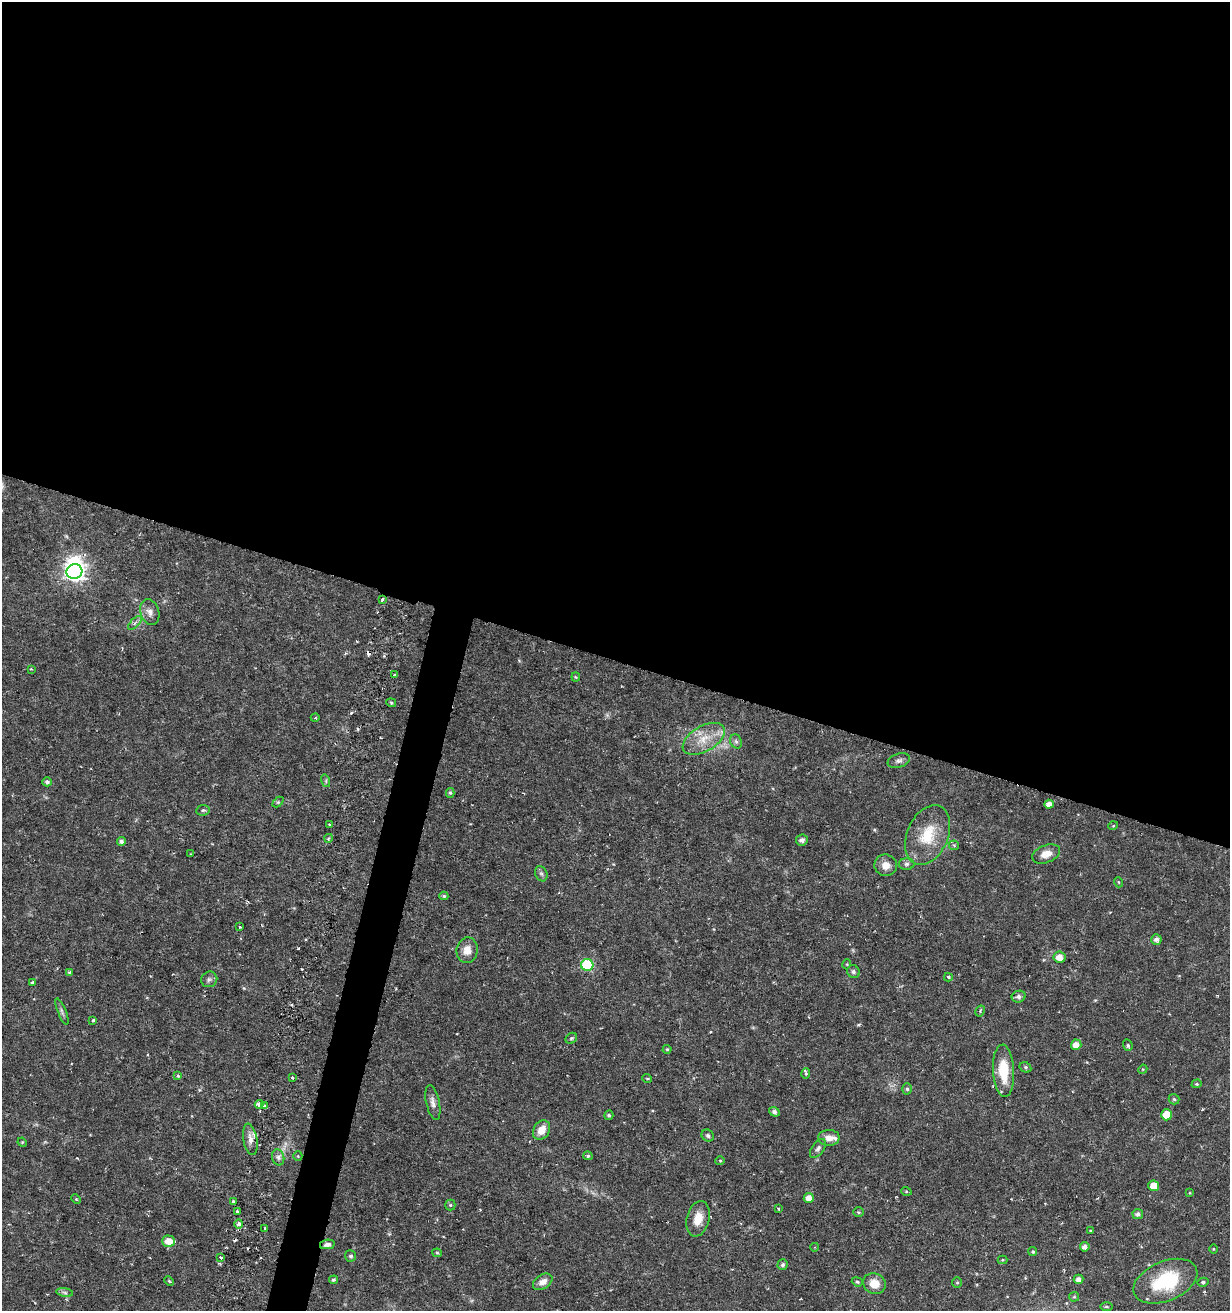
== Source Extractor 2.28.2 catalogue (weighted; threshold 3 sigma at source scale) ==
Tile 3 of 4 x 4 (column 3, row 1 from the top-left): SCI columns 2824-4051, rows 3936-5244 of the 5530 x 5283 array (HDU 1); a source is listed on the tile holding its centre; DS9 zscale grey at full resolution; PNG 1232 x 1313 px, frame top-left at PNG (2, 2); each listed source drawn as its Kron ellipse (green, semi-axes under 4 px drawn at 4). Shown black and unused: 52% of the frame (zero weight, under 3 of 6 exposures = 2% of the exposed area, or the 3 px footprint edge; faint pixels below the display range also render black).
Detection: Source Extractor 2.28.2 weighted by HDU 2 'WHT'; one run over the whole footprint, this tile lists its part. Background 0.0157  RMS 0.0012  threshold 0.00481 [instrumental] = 3 sigma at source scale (4.09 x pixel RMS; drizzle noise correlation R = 1.36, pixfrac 0.8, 0.0396/0.0396 arcsec/px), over >= 5 px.
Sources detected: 124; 1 inside a brighter object's white glare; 5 cosmic-ray / hot-pixel residue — neither listed nor drawn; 3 inside a brighter listed object's ellipse — not listed separately; the other 115 listed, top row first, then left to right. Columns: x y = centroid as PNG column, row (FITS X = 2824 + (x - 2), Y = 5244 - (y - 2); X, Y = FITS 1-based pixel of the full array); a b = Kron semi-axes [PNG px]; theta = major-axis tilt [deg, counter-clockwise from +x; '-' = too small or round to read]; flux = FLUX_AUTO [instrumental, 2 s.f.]
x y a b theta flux
74 571 8 7 - 53
383 599 3 3 - 0.23
150 612 13 9 -72 0.7
135 623 9 3 45 0.25
31 669 4 3 - 0.093
395 675 3 2 - 0.2
576 677 4 4 - 0.11
391 703 5 4 - 0.15
315 718 4 3 - 0.093
704 739 23 12 30 2.3
736 741 7 5 -68 0.26
899 761 11 7 20 0.39
326 781 6 4 -73 0.16
47 782 4 4 - 0.28
450 793 5 4 - 0.17
278 802 6 4 44 0.15
1049 804 5 4 - 0.64
203 810 7 5 10 0.25
329 825 3 3 - 0.11
1113 826 5 3 - 0.086
928 835 31 20 67 3.8
329 838 4 3 - 0.12
802 840 6 5 - 0.41
121 841 4 4 - 0.33
954 845 5 4 - 0.16
191 854 4 2 - 0.064
1046 854 14 8 20 1
907 864 8 6 1 0.28
886 865 11 10 - 0.92
541 874 8 6 -68 0.26
1118 882 5 3 - 0.097
444 896 4 4 - 0.19
240 927 2 2 - 0.096
1156 939 5 5 - 0.48
467 950 13 10 81 1.1
1059 957 6 5 - 0.99
847 964 5 3 - 0.089
587 965 6 6 - 8.3
70 972 4 3 - 0.32
853 972 6 6 - 0.32
948 977 4 3 - 0.18
209 979 8 7 - 0.33
32 983 4 3 - 0.22
1019 997 7 6 - 0.37
62 1011 14 3 -68 0.28
980 1011 6 4 61 0.16
93 1020 4 4 - 0.15
571 1038 6 5 - 0.17
1076 1045 5 5 - 0.92
1128 1045 6 4 -70 0.18
667 1049 4 4 - 0.12
1025 1067 6 5 - 0.19
1143 1069 5 3 - 0.1
1004 1071 26 10 -87 3.2
806 1074 5 4 - 0.14
178 1076 4 3 - 0.15
292 1078 3 2 - 0.15
647 1078 5 3 - 0.11
1197 1084 5 4 - 0.13
907 1089 5 5 - 0.21
1174 1099 5 5 - 0.18
433 1102 18 6 -78 0.62
259 1104 4 3 - 0.37
264 1105 3 3 - 0.23
774 1112 5 4 - 0.4
609 1115 5 4 - 0.18
1166 1115 5 5 - 1.9
542 1130 10 8 60 1.3
708 1135 6 5 - 0.29
829 1138 11 8 2 0.76
250 1139 16 7 -79 0.68
22 1142 5 4 - 0.1
818 1148 11 6 54 0.33
298 1156 5 4 - 0.11
588 1156 5 4 - 0.19
278 1157 8 6 -75 0.38
720 1161 5 4 - 0.12
1154 1186 5 5 - 1.7
906 1191 5 3 - 0.097
1190 1193 4 3 - 0.068
809 1198 5 5 - 0.88
76 1199 5 3 - 0.11
233 1202 4 3 - 0.43
450 1205 5 5 - 0.14
778 1209 3 3 - 0.11
237 1211 3 3 - 0.18
858 1212 5 4 - 0.15
1138 1214 5 5 - 0.4
698 1219 18 11 77 1.6
239 1224 4 4 - 0.46
265 1228 3 2 - 0.083
1091 1230 3 2 - 0.13
168 1241 6 6 - 1.2
327 1244 7 4 10 0.37
815 1247 4 3 - 0.085
1085 1247 5 4 - 0.46
1213 1249 5 3 - 0.085
1033 1252 5 4 - 0.16
437 1253 4 4 - 0.12
351 1256 5 5 - 0.23
221 1258 3 3 - 0.3
1003 1260 5 4 - 0.12
782 1265 5 5 - 0.26
1078 1279 5 4 - 0.45
333 1280 4 4 - 0.21
169 1281 5 3 - 0.13
1165 1281 34 20 23 6.7
543 1282 10 7 34 0.73
857 1282 6 4 -21 0.17
957 1282 5 4 - 0.14
1203 1282 5 4 - 0.21
874 1284 12 10 -26 1.4
65 1292 8 4 -9 0.24
1074 1297 5 4 - 0.14
1107 1307 6 3 0 0.13